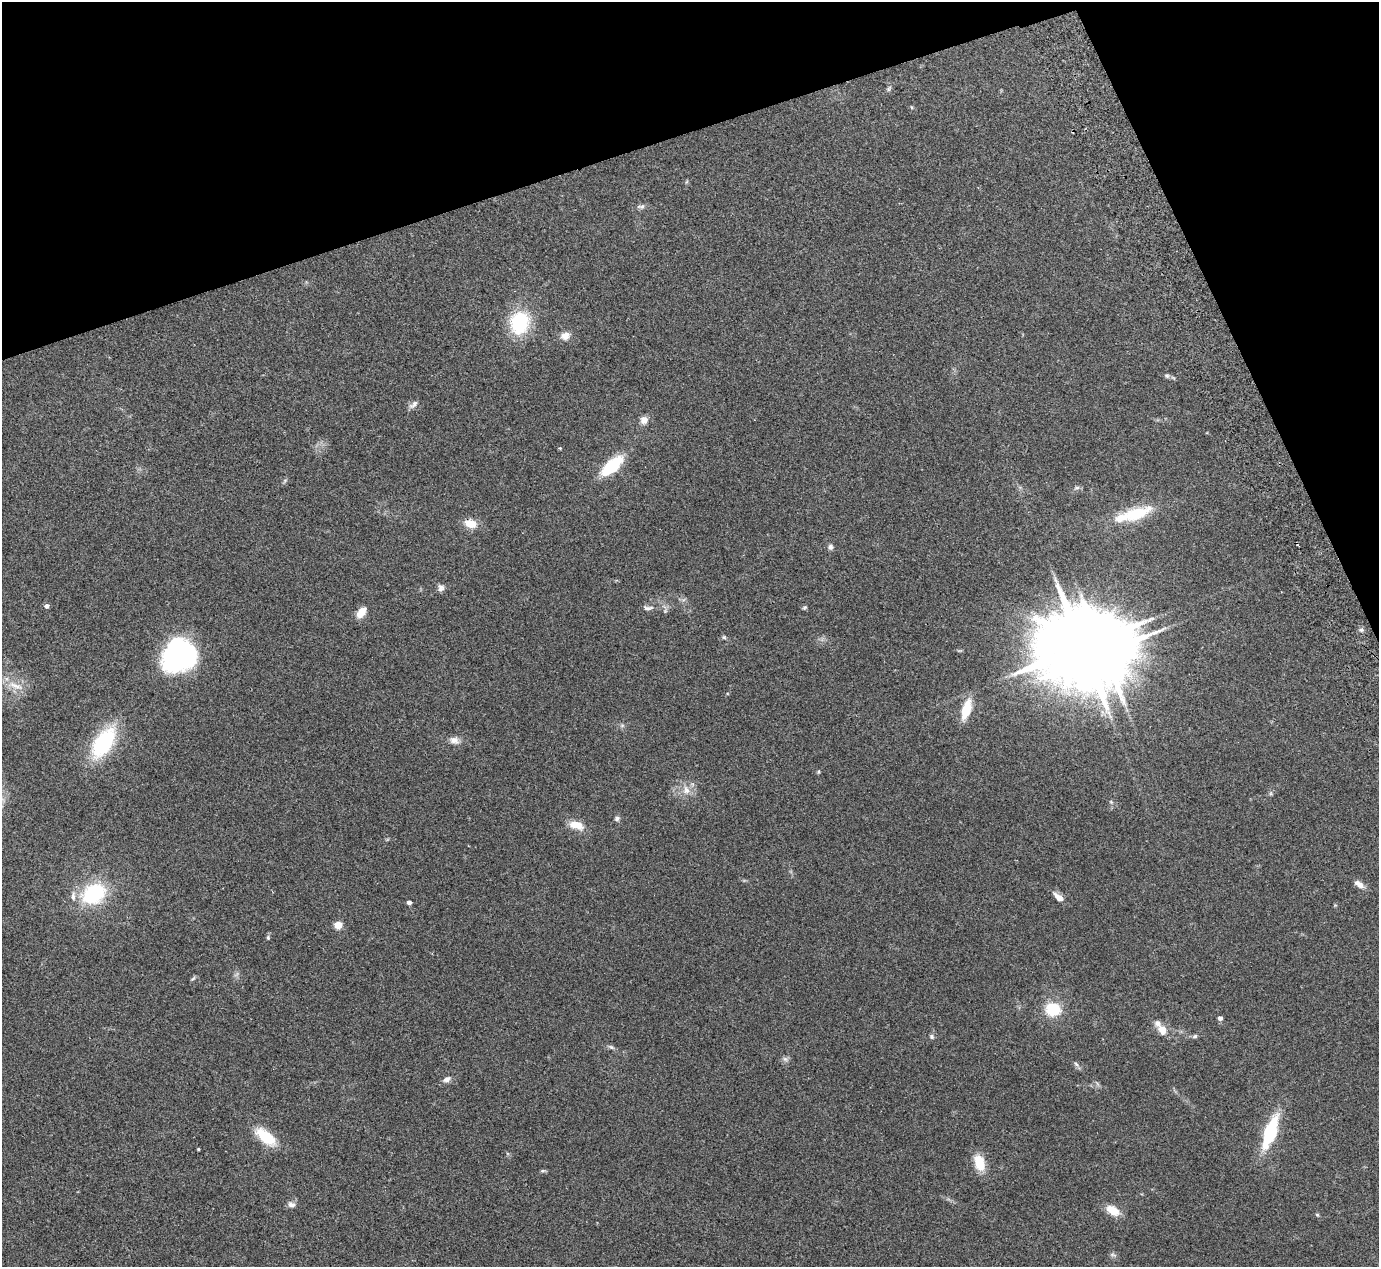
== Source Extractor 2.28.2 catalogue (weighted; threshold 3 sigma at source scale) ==
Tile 3 of 4 x 4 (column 3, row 1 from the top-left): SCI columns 2812-4188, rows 3979-5243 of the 5623 x 5551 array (HDU 1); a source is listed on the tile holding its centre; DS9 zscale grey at full resolution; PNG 1381 x 1269 px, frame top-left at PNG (2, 2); no overlay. Shown black and unused: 17% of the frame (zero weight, under 2 of 3 exposures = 3% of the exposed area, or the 3 px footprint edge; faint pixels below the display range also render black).
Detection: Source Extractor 2.28.2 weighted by HDU 2 'WHT'; one run over the whole footprint, this tile lists its part. Background 0.215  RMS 0.011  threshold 0.0512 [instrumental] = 3 sigma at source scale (4.5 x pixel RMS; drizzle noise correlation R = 1.50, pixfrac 1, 0.05/0.05 arcsec/px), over >= 5 px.
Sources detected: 62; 1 inside a brighter object's white glare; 1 cosmic-ray / hot-pixel residue — not listed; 2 inside a brighter listed object's ellipse — not listed separately; the other 58 listed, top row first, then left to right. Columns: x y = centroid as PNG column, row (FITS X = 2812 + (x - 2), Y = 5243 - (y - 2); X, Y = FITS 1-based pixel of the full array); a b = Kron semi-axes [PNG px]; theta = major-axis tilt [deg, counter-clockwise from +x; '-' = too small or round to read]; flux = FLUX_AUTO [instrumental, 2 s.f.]
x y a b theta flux
889 88 9 5 64 2.3
911 107 5 3 - 0.98
641 206 12 6 5 3.6
519 323 21 17 73 76
565 336 11 8 14 8.7
1167 376 7 6 - 2.2
413 404 14 6 39 4.5
644 420 9 8 - 7.4
560 448 4 4 - 0.94
612 465 20 9 41 65
1077 488 8 4 8 2.3
1135 514 43 16 17 48
470 524 13 9 -15 15
830 547 8 6 -76 2.9
441 588 8 7 - 4.3
47 606 5 4 - 4
804 607 6 5 - 1.6
648 608 14 6 0 4.6
361 612 13 8 53 13
1361 630 6 5 - 2.4
724 637 6 5 - 1.6
1082 646 29 16 20 17000
179 656 31 27 48 200
16 686 26 8 -18 14
966 709 20 9 74 28
622 725 7 4 0 2
454 740 14 9 -19 7.1
103 743 34 17 57 97
818 772 6 4 83 1.4
686 790 13 9 -77 9.6
1111 802 5 5 - 1.4
617 818 6 6 - 2.7
576 825 16 9 -18 17
1359 884 14 7 -35 6.5
93 893 26 20 27 80
1059 897 12 6 -37 8.9
409 902 4 4 - 5.3
338 925 5 5 - 33
268 938 6 4 72 1.6
193 979 8 4 34 1.8
1053 1009 16 14 -12 37
1220 1018 5 5 - 3.2
1158 1024 10 8 -46 5.1
1162 1030 5 5 - 28
931 1036 6 5 - 2.2
1195 1036 7 5 15 2.3
611 1047 9 5 -30 2.6
785 1059 7 7 - 3.1
1076 1064 7 4 -45 2.4
447 1079 11 7 26 4.8
1270 1132 23 8 71 97
266 1137 26 12 -39 36
198 1149 3 3 - 1.1
979 1163 15 9 -74 28
543 1171 7 4 1 1.7
291 1204 10 7 -18 4.5
1113 1210 16 10 -30 17
1317 1215 5 4 - 1.4